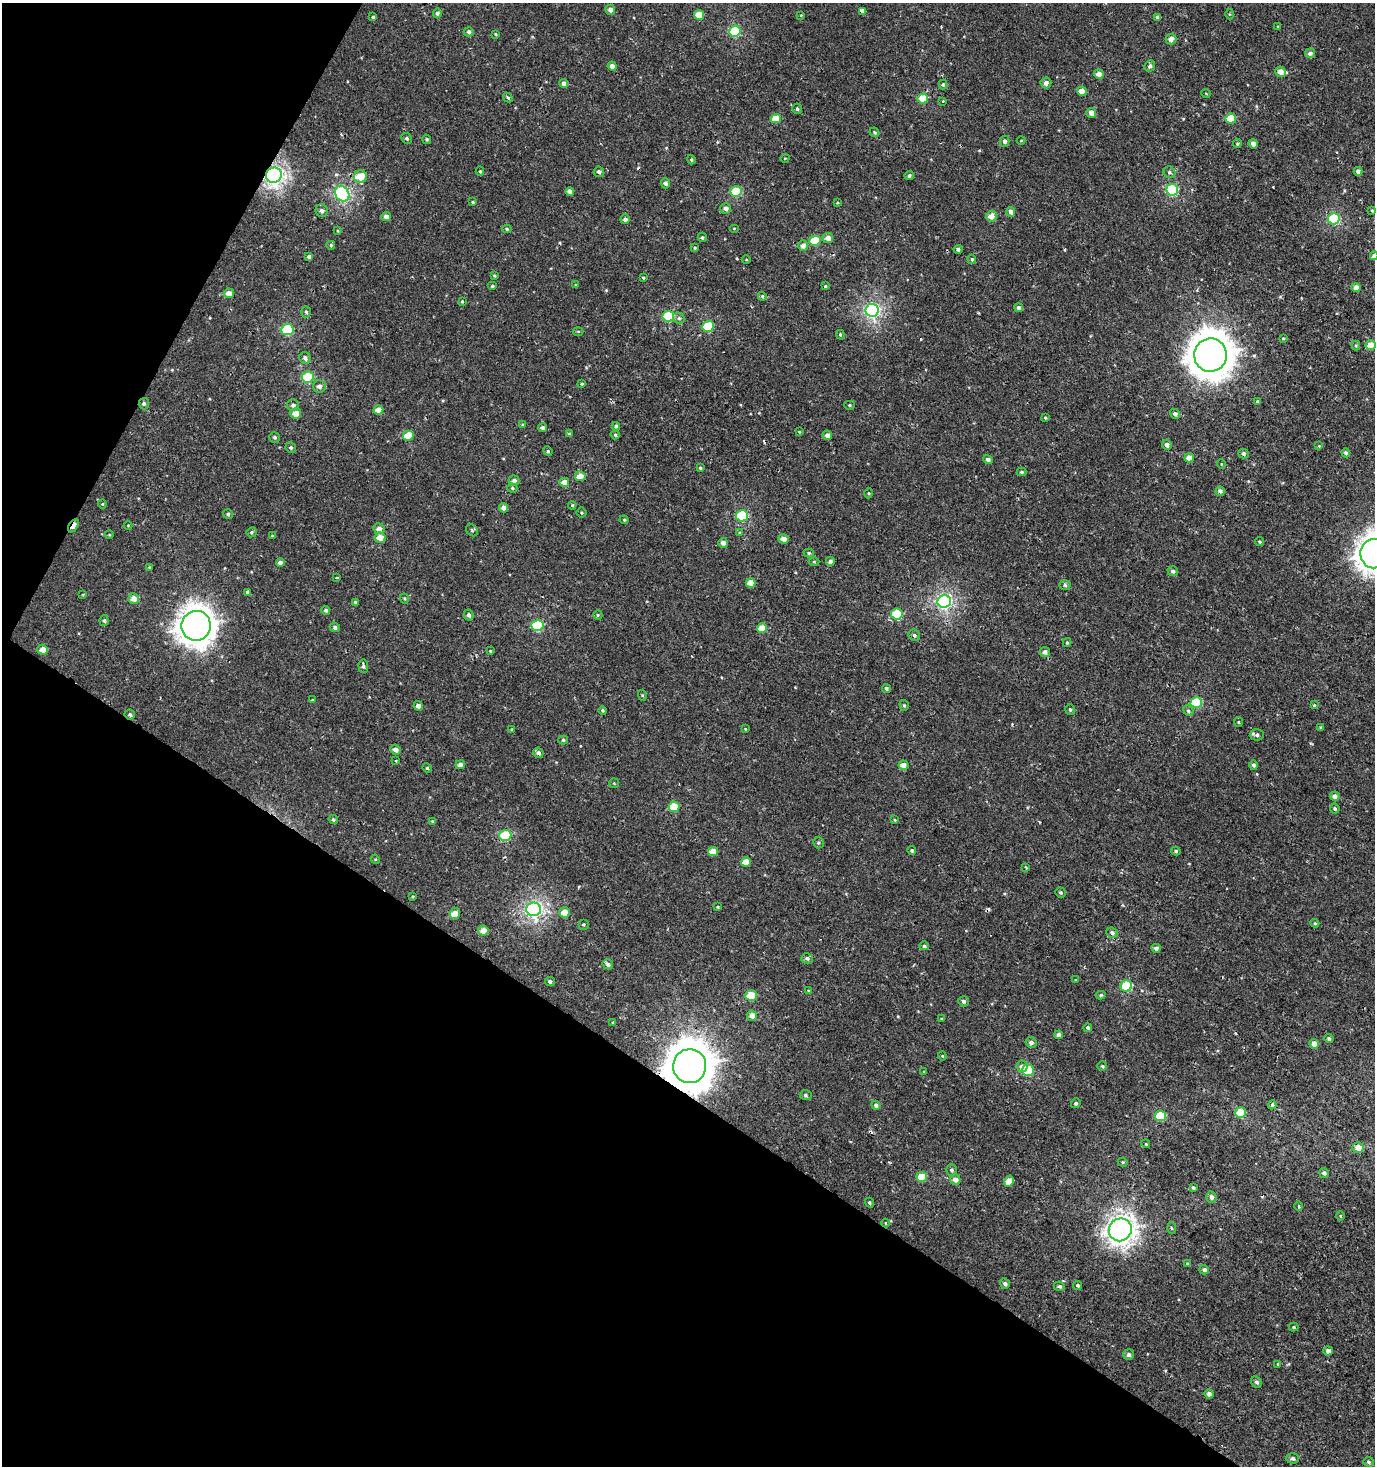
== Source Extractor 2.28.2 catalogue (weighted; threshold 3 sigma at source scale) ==
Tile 9 of 4 x 4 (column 1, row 3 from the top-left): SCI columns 295-1667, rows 1465-2928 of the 5973 x 5886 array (HDU 1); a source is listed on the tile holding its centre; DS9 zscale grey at full resolution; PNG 1377 x 1468 px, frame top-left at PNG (2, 3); each listed source drawn as its Kron ellipse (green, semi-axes under 4 px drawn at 4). Shown black and unused: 31% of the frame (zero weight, under 2 of 3 exposures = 2% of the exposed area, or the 3 px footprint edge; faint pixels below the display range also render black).
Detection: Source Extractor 2.28.2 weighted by HDU 2 'WHT'; one run over the whole footprint, this tile lists its part. Background 6.87e-04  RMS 0.0025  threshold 0.0115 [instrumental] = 3 sigma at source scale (4.5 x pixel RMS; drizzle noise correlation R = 1.50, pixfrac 1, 0.0396/0.0396 arcsec/px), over >= 5 px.
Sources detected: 299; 4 cosmic-ray / hot-pixel residue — neither listed nor drawn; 1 inside a brighter listed object's ellipse — not listed separately; the other 294 listed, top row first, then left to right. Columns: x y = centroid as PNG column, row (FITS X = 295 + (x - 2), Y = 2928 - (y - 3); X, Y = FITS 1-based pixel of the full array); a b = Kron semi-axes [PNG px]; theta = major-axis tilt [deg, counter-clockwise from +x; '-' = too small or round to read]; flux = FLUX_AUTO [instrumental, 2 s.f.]
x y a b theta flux
610 10 5 4 - 1.3
862 11 4 3 - 7.2
437 13 5 4 - 0.71
1229 14 5 3 - 0.23
699 15 5 5 - 4.9
801 15 3 3 - 0.18
373 17 4 4 - 0.39
1158 17 4 3 - 1.3
1278 27 3 3 - 0.3
735 31 6 5 - 15
469 32 5 4 - 0.65
496 34 4 3 - 0.23
1171 39 5 5 - 1.5
1310 53 5 4 - 1
612 66 4 4 - 1.3
1150 66 6 5 - 0.77
1281 72 5 5 - 2.4
1099 74 5 4 - 2
564 83 4 4 - 0.84
1046 83 5 5 - 0.89
943 85 5 4 - 0.47
1082 91 5 4 - 2.9
1206 94 4 3 - 0.19
508 97 5 4 - 0.43
923 99 5 5 - 6.9
943 101 3 2 - 0.24
797 109 5 4 - 0.48
1091 113 5 5 - 1.5
776 119 5 4 - 5
1231 119 5 5 - 6.6
874 132 5 4 - 0.42
407 138 5 5 - 0.54
427 139 5 4 - 0.38
1021 140 4 3 - 0.19
1004 141 5 5 - 0.8
1237 144 4 4 - 0.29
1253 144 5 4 - 1.2
785 158 4 3 - 0.18
691 160 5 4 - 0.32
480 171 4 4 - 0.34
1358 171 4 4 - 0.97
599 172 5 5 - 0.78
1169 172 6 5 - 0.58
274 175 8 7 - 90
909 176 5 4 - 0.53
360 177 6 6 - 5.3
665 183 5 4 - 0.85
1172 190 6 5 - 24
570 191 4 4 - 1.5
736 192 5 5 - 10
342 194 8 6 -55 42
473 202 3 3 - 0.32
837 203 4 3 - 0.21
726 208 5 5 - 0.86
1372 210 4 3 - 0.3
322 211 6 6 - 0.81
1011 212 5 4 - 1.1
991 216 5 5 - 2.4
386 217 5 4 - 1.3
625 219 5 5 - 0.86
1334 219 6 5 - 19
734 228 5 3 - 0.2
507 229 4 4 - 0.31
338 231 4 2 - 0.2
702 237 5 4 - 0.4
828 238 5 5 - 1.8
815 241 5 5 - 8.8
331 245 4 4 - 0.35
803 245 5 5 - 1.3
695 248 4 3 - 0.28
958 249 4 4 - 0.68
1374 256 4 4 - 1.1
309 257 4 4 - 0.89
746 259 4 3 - 0.23
972 259 5 4 - 0.33
494 275 4 3 - 0.27
643 278 3 3 - 0.25
576 285 3 3 - 0.33
492 286 5 4 - 0.35
825 286 4 4 - 0.27
1356 288 4 4 - 1.8
229 293 5 5 - 1.9
762 296 4 4 - 0.37
462 301 4 3 - 0.3
1019 308 4 4 - 0.85
872 310 6 6 - 52
306 312 5 5 - 0.46
668 316 6 5 - 15
679 318 6 5 - 0.53
708 326 6 5 - 12
287 330 6 5 - 15
578 331 5 3 - 0.25
840 335 5 4 - 0.33
1283 338 3 3 - 0.26
1356 345 5 4 - 0.3
1370 345 5 5 - 3.1
1210 355 17 16 - 610
305 358 6 5 - 0.94
308 377 6 5 - 14
582 384 4 3 - 0.31
319 386 6 6 - 1.2
1257 401 4 4 - 0.39
144 404 6 5 - 0.5
293 405 6 6 - 0.88
849 405 5 4 - 0.36
378 410 5 4 - 2
296 414 5 5 - 2.9
1175 414 5 4 - 0.82
1045 418 3 3 - 0.26
523 425 4 4 - 0.37
616 426 4 4 - 0.54
543 428 4 4 - 0.87
799 432 3 3 - 0.23
569 434 4 3 - 0.42
615 435 5 4 - 0.4
827 435 5 4 - 1.2
408 436 5 5 - 5.7
275 437 5 5 - 0.48
1167 445 5 4 - 1.1
1319 446 4 4 - 0.22
291 448 5 5 - 0.45
548 451 5 4 - 0.31
1243 453 5 5 - 0.6
1346 453 4 4 - 0.71
1189 458 4 4 - 2.7
988 459 5 4 - 0.78
1221 464 5 3 - 0.19
700 468 3 3 - 0.34
1022 472 5 4 - 0.4
580 476 5 5 - 3
514 481 5 5 - 0.99
564 482 5 4 - 2.1
512 488 5 4 - 0.4
1220 491 4 4 - 0.88
869 493 5 3 - 0.24
102 504 4 4 - 0.26
572 505 4 4 - 0.28
504 508 4 4 - 1.5
581 513 5 5 - 0.31
228 514 5 5 - 0.47
742 516 6 5 - 18
624 520 4 4 - 0.29
128 525 4 3 - 0.17
73 526 7 4 62 3.1
379 529 5 5 - 1.5
472 530 6 5 - 0.39
252 532 5 4 - 0.37
740 533 3 3 - 0.7
109 535 4 3 - 0.2
272 536 4 3 - 0.23
380 538 5 5 - 2.8
783 539 5 4 - 1.6
1259 542 4 4 - 0.35
723 543 5 4 - 1.3
809 553 5 4 - 0.38
1374 554 15 13 89 300
830 561 4 4 - 1.2
814 562 5 3 - 0.26
280 563 4 4 - 0.88
150 568 4 4 - 0.39
1173 571 5 4 - 0.62
337 577 4 2 - 0.19
750 583 5 4 - 3.2
1065 585 6 5 - 0.5
248 592 4 4 - 1.6
83 594 4 2 - 0.19
134 599 5 5 - 1.8
404 599 5 3 - 0.25
944 601 7 6 - 48
356 602 3 3 - 0.5
326 610 4 4 - 0.57
897 614 6 5 - 12
469 615 5 4 - 0.7
598 615 5 4 - 0.3
104 621 5 4 - 0.43
537 625 6 5 - 16
196 626 15 14 - 330
335 627 5 4 - 0.65
762 628 5 4 - 3.4
914 635 6 5 - 0.6
1067 642 4 4 - 0.3
43 650 5 5 - 2.2
490 651 4 4 - 0.27
1045 652 5 5 - 0.92
363 666 7 5 -85 0.55
886 689 4 4 - 0.52
642 695 5 3 - 0.24
312 700 4 3 - 0.28
1196 702 6 5 - 13
904 705 5 4 - 0.4
1314 705 4 3 - 0.23
418 706 5 4 - 1.2
603 710 4 4 - 0.35
1070 710 5 5 - 0.44
1188 711 6 4 -46 0.44
130 715 5 5 - 0.55
1238 722 5 4 - 0.27
1321 728 3 3 - 0.39
512 729 4 4 - 0.26
745 729 4 2 - 0.2
1257 735 7 5 2 0.72
563 740 5 4 - 0.42
396 750 5 4 - 1.3
538 753 5 4 - 0.69
396 761 3 3 - 0.29
460 765 5 4 - 1.1
903 765 5 5 - 1.8
1254 765 5 4 - 0.66
427 768 5 4 - 0.33
614 783 5 4 - 0.27
1335 796 5 4 - 1.3
674 807 5 5 - 9.3
1335 809 5 4 - 0.58
333 819 5 4 - 0.45
894 820 4 3 - 0.27
432 821 3 3 - 0.22
505 835 6 5 - 12
818 843 6 5 - 0.43
912 850 4 4 - 0.48
1176 851 5 4 - 0.45
713 852 5 4 - 3.9
375 859 5 4 - 0.24
746 862 5 4 - 3.2
1026 867 3 3 - 1.1
1060 892 5 4 - 0.42
413 896 4 3 - 0.24
718 907 4 4 - 0.24
534 909 7 7 - 63
564 912 5 5 - 3.4
455 913 5 5 - 1.9
1315 923 4 4 - 0.3
583 924 5 5 - 0.37
483 931 5 5 - 2.5
1112 933 6 5 - 0.74
924 946 5 4 - 0.43
1156 948 4 4 - 0.99
807 958 6 5 - 0.62
608 964 5 5 - 0.88
1076 980 4 3 - 0.22
550 981 5 4 - 0.51
1126 986 6 5 - 13
808 990 4 3 - 0.18
1101 995 5 4 - 0.42
751 996 6 5 - 6.8
964 1001 5 5 - 0.63
752 1016 5 5 - 1.9
942 1019 4 3 - 0.26
613 1023 3 3 - 0.24
1088 1028 4 4 - 0.53
1059 1035 4 4 - 1.3
1329 1039 4 4 - 0.5
1031 1042 5 5 - 0.84
1314 1044 5 4 - 2
942 1056 4 4 - 0.24
690 1066 17 16 - 750
1022 1066 6 5 - 1.3
1102 1066 4 4 - 0.41
1028 1070 6 5 - 12
924 1072 4 3 - 0.25
806 1095 6 5 - 0.49
1076 1103 5 4 - 0.47
876 1105 5 4 - 0.61
1272 1105 4 4 - 1.1
1241 1113 5 5 - 7.3
1160 1116 5 5 - 10
1146 1144 4 3 - 0.23
1358 1148 5 5 - 2.3
1123 1162 5 4 - 0.35
951 1170 6 5 - 0.55
1324 1173 5 4 - 0.76
922 1177 5 5 - 6.9
955 1180 5 5 - 1.8
1009 1181 5 4 - 2.5
1193 1188 4 3 - 0.45
1211 1197 5 5 - 0.96
869 1203 5 4 - 0.41
1299 1206 5 3 - 0.27
1340 1216 5 3 - 0.22
885 1223 4 3 - 0.19
1171 1228 5 3 - 0.26
1120 1230 12 11 - 150
1188 1264 4 3 - 0.44
1204 1270 5 4 - 0.89
1005 1284 5 4 - 0.73
1078 1285 4 4 - 0.5
1059 1286 5 4 - 0.58
1294 1327 5 4 - 0.29
1328 1351 4 4 - 1
1129 1355 5 5 - 0.82
1278 1364 4 3 - 0.22
1256 1382 6 5 - 0.72
1209 1394 4 4 - 1.3
1292 1458 6 5 - 0.74
1368 1462 5 5 - 0.53
Overlapping masked pixels (flux is a lower limit): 4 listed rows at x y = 274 175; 73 526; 196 626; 690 1066
Isophote crosses this tile's border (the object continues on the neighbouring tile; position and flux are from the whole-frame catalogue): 2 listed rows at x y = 1374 256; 1374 554